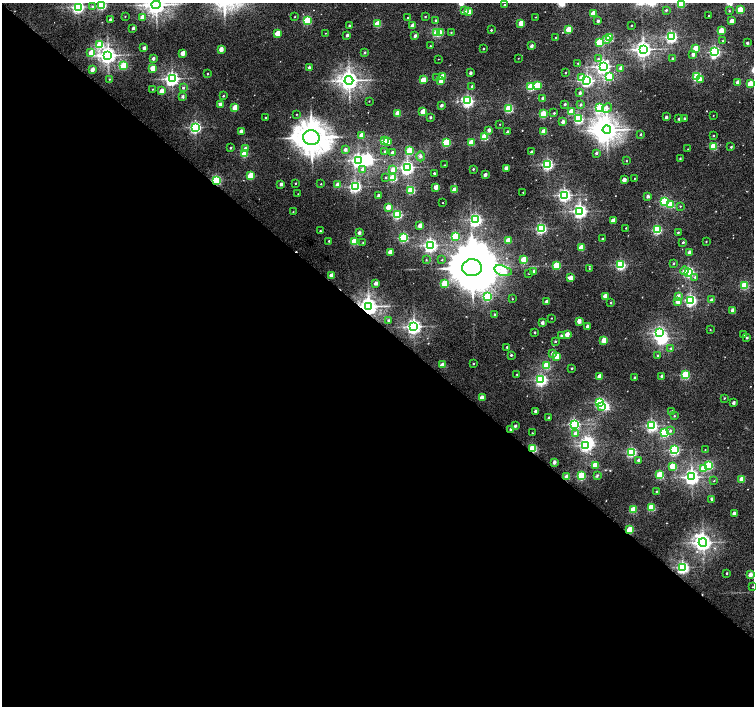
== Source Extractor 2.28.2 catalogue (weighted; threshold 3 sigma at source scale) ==
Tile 14 of 4 x 4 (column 2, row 4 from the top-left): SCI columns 1508-3010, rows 171-1577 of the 6026 x 6036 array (HDU 1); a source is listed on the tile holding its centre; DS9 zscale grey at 2 x 2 block average (1 PNG px = mean of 2 x 2 image px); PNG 756 x 708 px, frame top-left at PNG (2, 3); each listed source drawn as its Kron ellipse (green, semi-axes under 4 px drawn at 4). Shown black and unused: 55% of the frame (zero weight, under 6 of 12 exposures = <1% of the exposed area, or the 3 px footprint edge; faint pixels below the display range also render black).
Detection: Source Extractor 2.28.2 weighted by HDU 2 'WHT'; one run over the whole footprint, this tile lists its part. Background 0.0271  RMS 0.0037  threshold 0.0149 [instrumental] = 3 sigma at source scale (4.09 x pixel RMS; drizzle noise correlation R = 1.36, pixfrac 0.8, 0.0396/0.0396 arcsec/px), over >= 5 px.
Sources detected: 335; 12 inside a brighter object's white glare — neither listed nor drawn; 1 coinciding with a brighter row at this scale — not listed separately; the other 322 listed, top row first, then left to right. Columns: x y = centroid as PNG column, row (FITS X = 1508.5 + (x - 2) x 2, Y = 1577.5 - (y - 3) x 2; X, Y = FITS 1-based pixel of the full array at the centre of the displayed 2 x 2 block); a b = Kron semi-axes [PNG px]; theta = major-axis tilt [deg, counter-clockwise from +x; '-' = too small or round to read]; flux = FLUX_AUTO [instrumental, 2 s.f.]
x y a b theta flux
681 4 3 3 - 36
102 5 3 3 - 69
156 5 4 4 - 450
504 5 2 2 - 0.45
92 6 3 3 - 0.73
78 7 3 3 - 130
666 10 2 2 - 0.76
740 10 3 2 - 19
465 11 3 3 - 2.5
729 11 2 2 - 0.55
469 12 2 2 - 7.5
593 14 3 2 - 22
125 16 2 2 - 0.34
708 16 2 2 - 0.47
142 17 2 2 - 7
295 17 2 2 - 0.33
425 17 2 2 - 0.6
536 17 2 2 - 0.24
408 18 2 2 - 0.57
110 20 2 2 - 1.3
307 20 3 3 - 45
435 20 2 2 - 0.75
598 21 2 2 - 1.8
732 21 2 2 - 7.5
521 23 3 2 - 12
378 24 3 2 - 25
413 25 2 2 - 5.7
631 25 2 2 - 0.38
349 26 2 2 - 0.92
133 28 2 2 - 1.9
569 29 3 2 - 22
491 30 2 2 - 0.76
721 31 3 2 - 18
437 32 3 3 - 48
451 32 2 2 - 0.47
277 33 3 2 - 14
325 33 2 2 - 0.27
440 33 3 2 - 7.9
347 35 2 2 - 2.1
415 36 2 2 - 3.1
555 37 2 2 - 0.32
671 37 3 3 - 130
609 38 3 3 - 36
606 40 3 3 - 2.1
722 41 2 2 - 0.47
599 42 3 3 - 37
747 43 2 2 - 1.7
100 45 3 3 - 36
430 46 2 2 - 0.53
531 46 2 2 - 4
144 48 2 2 - 3.3
696 48 3 3 - 18
221 49 2 2 - 7.3
483 49 2 2 - 0.68
643 49 4 4 - 310
365 52 2 2 - 1.2
715 52 3 3 - 100
91 53 3 3 - 13
182 53 2 2 - 7.4
693 54 2 2 - 3.1
108 55 4 4 - 320
518 58 2 2 - 0.24
153 59 2 2 - 3
438 59 2 2 - 0.23
598 59 3 3 - 1
673 59 2 2 - 1.4
578 63 2 2 - 0.39
124 66 3 3 - 28
603 66 4 3 - 190
309 67 2 2 - 1.8
153 68 3 2 - 14
621 68 2 2 - 3.4
92 69 2 2 - 6.1
470 73 2 2 - 2.4
565 73 2 2 - 0.46
208 74 2 2 - 0.72
609 76 3 3 - 36
437 77 3 2 - 1.6
442 77 3 2 - 13
697 77 3 3 - 60
582 78 3 3 - 10
109 79 2 2 - 0.39
172 79 4 3 - 200
349 80 4 4 - 450
423 80 3 2 - 18
587 80 3 3 - 150
700 80 3 3 - 3
441 81 3 2 - 7.7
738 82 2 2 - 6.1
750 83 3 2 - 14
537 85 3 3 - 19
472 86 2 2 - 1.5
531 87 3 3 - 47
183 88 3 2 - 1.1
152 89 2 2 - 0.35
162 91 3 2 - 9.9
580 93 2 2 - 1.7
223 96 2 2 - 0.77
183 97 2 2 - 2.3
543 98 2 2 - 2.4
369 101 2 2 - 0.37
468 101 3 3 - 120
565 104 2 2 - 1.2
221 105 3 2 - 8.8
441 105 2 2 - 2.8
580 105 2 2 - 1.1
235 108 3 2 - 15
509 108 3 3 - 53
600 108 3 3 - 67
607 108 5 4 - 1.6
423 112 3 2 - 20
571 112 3 2 - 17
398 113 3 2 - 18
554 113 2 2 - 0.75
296 114 2 2 - 0.37
543 114 3 3 - 35
713 115 2 2 - 0.23
430 117 2 2 - 1.6
666 117 2 2 - 2.2
266 118 2 2 - 0.71
684 118 2 2 - 1.1
578 119 3 3 - 68
679 119 2 2 - 1.3
563 122 2 2 - 3.1
500 124 2 2 - 0.32
195 127 3 3 - 120
489 130 2 2 - 3.5
607 130 4 4 - 520
241 131 2 2 - 6.6
508 132 2 2 - 2.9
544 132 3 2 - 14
641 134 2 2 - 0.87
362 135 3 2 - 13
713 135 2 2 - 0.56
311 137 8 7 - 1400
484 137 3 3 - 38
385 140 3 2 - 32
387 142 3 2 - 7.7
446 142 3 3 - 46
471 143 3 2 - 16
713 146 3 3 - 25
731 147 3 2 - 0.77
230 148 2 2 - 0.76
245 148 2 2 - 2.1
688 149 2 2 - 0.31
345 150 2 2 - 3
385 151 2 2 - 0.49
409 151 3 3 - 32
532 152 2 2 - 2.4
245 153 3 3 - 28
392 153 2 2 - 2.7
596 153 2 2 - 1.7
420 156 5 4 - 1.7
680 159 2 2 - 0.58
359 160 4 3 - 160
626 161 2 2 - 0.43
547 164 3 3 - 110
444 165 2 2 - 0.32
407 167 4 3 - 160
506 168 2 2 - 5.2
362 169 3 3 - 1.5
473 169 2 2 - 0.76
393 170 3 2 - 6
434 173 2 2 - 1
485 175 2 2 - 3.7
250 176 3 3 - 27
386 177 2 2 - 0.74
393 178 3 3 - 41
634 178 2 2 - 0.32
216 180 3 3 - 82
624 180 2 2 - 6.4
295 183 2 2 - 0.58
281 184 2 2 - 3.3
321 184 2 2 - 0.41
338 185 3 2 - 11
355 187 3 3 - 120
436 187 2 2 - 7.6
411 190 3 3 - 39
454 190 3 2 - 11
523 192 2 2 - 0.24
298 194 2 2 - 0.3
379 195 2 2 - 4
564 195 3 3 - 150
648 196 2 2 - 2.8
664 201 3 3 - 53
443 203 2 2 - 0.45
671 205 3 3 - 27
680 206 2 2 - 0.43
388 207 3 2 - 9.2
580 211 4 3 - 180
293 212 2 2 - 0.36
397 214 3 3 - 68
476 220 3 3 - 120
613 221 3 2 - 8.2
420 225 2 2 - 6.4
541 228 3 3 - 93
626 228 2 2 - 0.44
657 230 3 3 - 65
320 231 2 2 - 0.54
678 232 2 2 - 0.77
359 233 2 2 - 3
455 236 3 3 - 38
404 238 3 3 - 68
602 239 2 2 - 0.89
508 240 3 2 - 12
329 241 2 2 - 0.64
354 242 3 3 - 29
683 242 2 2 - 0.96
706 242 2 2 - 0.4
363 243 2 2 - 0.3
430 245 3 3 - 180
581 247 3 3 - 18
390 252 3 2 - 9.4
689 252 2 2 - 2.5
524 259 3 2 - 18
426 260 2 2 - 0.4
442 260 2 2 - 0.38
673 264 2 2 - 0.75
557 265 3 3 - 35
621 265 3 3 - 79
472 268 10 8 2 3700
589 269 2 2 - 0.33
503 271 9 5 -16 39
533 271 2 2 - 2.1
684 271 4 3 - 3
688 272 3 3 - 97
529 273 2 2 - 0.39
331 276 3 2 - 8.5
695 277 3 3 - 0.92
571 278 3 3 - 9.1
376 283 2 2 - 4
444 284 3 3 - 23
744 285 3 3 - 41
488 296 3 3 - 44
605 296 3 2 - 7.2
678 296 3 2 - 3.5
512 299 2 2 - 0.37
691 300 3 3 - 110
712 300 2 2 - 2.5
547 302 2 2 - 5.8
678 302 3 2 - 6.1
611 303 2 2 - 0.76
369 306 4 4 - 410
732 310 2 2 - 5.2
494 314 2 2 - 0.58
551 318 2 2 - 0.32
388 320 2 2 - 1.1
579 321 2 2 - 6.3
542 323 2 2 - 3.3
414 326 4 3 - 230
587 326 2 2 - 2.5
710 330 2 2 - 0.36
535 333 2 2 - 0.95
659 333 4 3 - 120
567 334 3 2 - 6.2
744 335 2 2 - 0.55
562 336 2 2 - 3.7
747 338 2 2 - 0.92
604 340 3 3 - 16
555 341 2 2 - 0.85
507 347 2 2 - 0.7
671 348 3 2 - 0.6
553 353 2 2 - 2.6
511 355 2 2 - 1.3
658 355 3 2 - 0.61
557 356 3 3 - 14
473 364 2 2 - 0.68
443 365 3 2 - 10
547 366 3 3 - 38
572 368 2 2 - 0.7
517 374 2 2 - 0.43
685 375 3 3 - 50
599 376 3 2 - 8
661 376 2 2 - 1.2
635 378 2 2 - 1.3
541 380 3 3 - 130
482 398 3 2 - 9.1
724 398 2 2 - 0.5
599 402 3 3 - 69
733 403 2 2 - 2.5
602 406 3 2 - 4.5
535 411 2 2 - 1.8
672 412 2 2 - 2.2
674 416 3 2 - 0.56
549 418 2 2 - 2.2
574 424 3 3 - 100
515 426 2 2 - 1.7
652 426 3 3 - 110
511 429 2 2 - 2.1
670 431 3 3 - 1.3
532 433 2 2 - 0.28
664 433 3 3 - 56
576 434 3 3 - 6.4
586 445 3 3 - 130
533 449 3 3 - 45
674 450 3 3 - 85
705 450 2 2 - 0.28
631 452 3 3 - 80
638 460 2 2 - 2.1
554 462 2 2 - 3.4
595 465 3 3 - 18
709 465 3 3 - 52
672 466 3 3 - 17
703 468 3 3 - 14
597 475 3 3 - 0.74
660 475 3 3 - 41
581 476 3 3 - 49
567 477 3 2 - 11
692 477 4 4 - 230
742 479 3 3 - 16
714 481 3 2 - 0.4
656 491 2 2 - 0.4
712 499 3 3 - 1.2
651 507 3 3 - 35
633 510 3 3 - 24
734 514 2 2 - 4.9
630 530 3 3 - 24
703 542 4 4 - 280
683 567 3 3 - 120
727 573 2 2 - 0.94
750 575 3 2 - 5.2
752 587 2 2 - 0.24
Overlapping masked pixels (flux is a lower limit): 4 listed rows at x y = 216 180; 369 306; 533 449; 630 530
Isophote crosses this tile's border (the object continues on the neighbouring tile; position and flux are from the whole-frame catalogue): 4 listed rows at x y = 681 4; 102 5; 156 5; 78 7